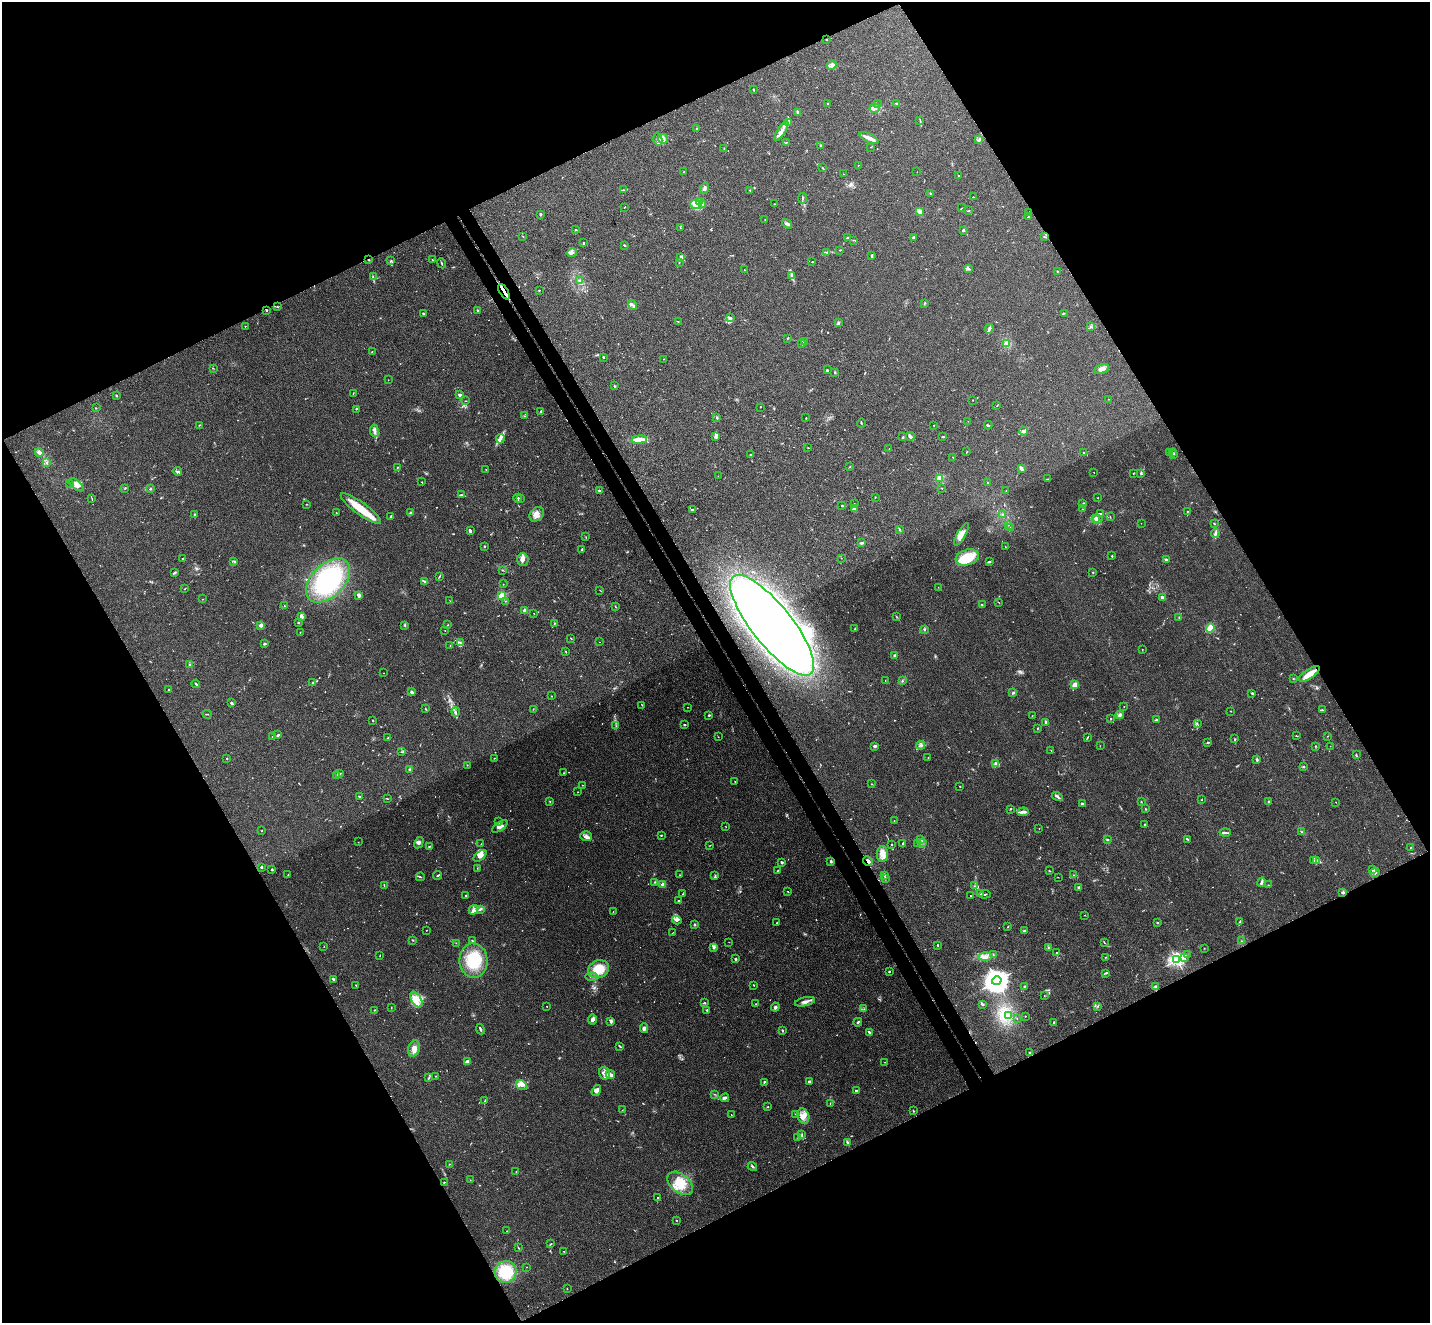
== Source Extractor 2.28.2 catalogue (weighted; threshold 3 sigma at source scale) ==
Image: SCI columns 54-5762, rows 184-5465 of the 5813 x 5784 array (HDU 1 of 3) = the unmasked area's bounding box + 8 px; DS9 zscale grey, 4 x 4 block average (1 PNG px = mean of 4 x 4 image px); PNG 1432 x 1325 px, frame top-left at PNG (2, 2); each listed source drawn as its Kron ellipse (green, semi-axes under 4 px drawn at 4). Shown black and unused: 47% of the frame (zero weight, under 3 of 4 exposures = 5% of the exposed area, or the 3 px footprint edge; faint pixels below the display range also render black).
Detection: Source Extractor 2.28.2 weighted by HDU 2 'WHT'. Background 0.0385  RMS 0.0041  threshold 0.0186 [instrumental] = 3 sigma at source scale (4.5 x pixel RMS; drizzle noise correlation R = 1.50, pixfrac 1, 0.05/0.05 arcsec/px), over >= 5 px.
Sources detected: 782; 12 too faint to see at this stretch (4 x 4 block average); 5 inside a brighter object's white glare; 5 cosmic-ray / hot-pixel residue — neither listed nor drawn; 24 coinciding with a brighter row at this scale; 53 inside a brighter listed object's ellipse — not listed separately; of the other 683, all 500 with FLUX_AUTO >= 0.705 (the completeness limit of this list) listed and drawn (183 fainter detections not listed), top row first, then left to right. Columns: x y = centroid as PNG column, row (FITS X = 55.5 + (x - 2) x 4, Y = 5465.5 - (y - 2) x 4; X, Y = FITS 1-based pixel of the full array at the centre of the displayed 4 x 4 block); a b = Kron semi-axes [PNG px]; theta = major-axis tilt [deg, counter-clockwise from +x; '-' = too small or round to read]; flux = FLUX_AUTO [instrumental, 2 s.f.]
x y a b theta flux
826 40 2 2 - 1.4
832 65 5 4 - 7.4
753 90 2 2 - 1.9
827 104 2 2 - 1.1
878 104 3 2 - 1
897 104 3 2 - 2.5
875 108 5 3 - 14
798 112 2 2 - 7.7
920 120 2 2 - 0.96
788 122 4 3 - 4.1
697 129 2 2 - 18
781 131 11 3 59 13
869 138 10 2 -24 20
658 139 7 3 -76 7.8
663 139 5 4 - 10
979 140 4 2 - 2.8
786 142 3 2 - 1.4
820 146 3 2 - 2.2
871 147 2 2 - 1
724 148 2 2 - 0.71
859 165 2 2 - 0.92
823 168 2 2 - 1.6
684 172 2 2 - 1.1
917 172 2 2 - 0.91
843 174 2 2 - 1.5
958 176 2 2 - 0.76
705 188 6 3 72 5.9
623 190 3 2 - 2.2
750 190 2 2 - 1.9
930 193 2 2 - 1.2
973 197 2 2 - 0.88
802 198 5 2 - 2.7
700 202 3 2 - 3.4
696 204 6 3 -20 9.8
702 204 2 2 - 1.5
775 204 2 2 - 0.92
624 207 2 2 - 0.74
962 208 2 2 - 0.77
969 210 2 2 - 0.95
919 211 4 2 - 21
1028 212 2 2 - 1.8
540 214 3 2 - 4
1028 217 2 2 - 1.7
765 220 2 2 - 0.91
787 224 5 3 - 5.4
680 228 2 2 - 1.1
575 230 3 2 - 1.6
963 230 2 2 - 14
523 236 3 2 - 1.3
914 237 4 2 - 2.3
1044 237 2 2 - 1.7
848 238 2 2 - 1.5
853 240 2 2 - 0.99
583 243 2 2 - 2.6
624 245 3 2 - 1.9
840 250 3 2 - 1.5
827 252 3 2 - 1.8
572 253 5 3 - 5.7
872 256 3 3 - 2.6
681 258 3 3 - 7.9
369 260 2 2 - 1.6
432 260 3 2 - 1.6
390 261 3 2 - 2.1
679 262 2 2 - 0.85
812 262 3 2 - 1.2
442 263 5 2 - 2.6
968 269 3 2 - 1.9
744 270 2 2 - 0.93
1057 271 2 2 - 1.1
792 275 2 2 - 1.8
373 277 2 2 - 1.4
579 281 3 2 - 3
539 290 2 2 - 1.6
504 292 8 2 -59 62
924 304 2 2 - 1.4
632 305 5 2 - 4.5
277 307 2 2 - 1.1
266 310 2 2 - 1.9
478 311 2 2 - 4
423 313 3 2 - 3
1064 313 3 2 - 1.1
730 318 4 3 - 3.7
678 321 2 2 - 1.9
839 323 3 2 - 2.7
245 326 2 2 - 0.97
1091 327 2 2 - 1.7
989 329 5 2 - 6.3
787 339 3 2 - 1.3
804 341 2 2 - 0.8
1006 343 2 2 - 2
802 344 2 2 - 1.3
372 351 3 2 - 0.94
603 357 2 2 - 7.1
663 359 2 2 - 0.81
213 368 2 2 - 0.83
1102 369 7 4 16 13
827 370 3 2 - 2.1
835 373 3 2 - 1.5
388 380 2 2 - 0.73
614 386 3 2 - 2.4
353 393 2 2 - 0.95
116 395 2 2 - 1.5
460 395 2 2 - 8.9
1108 399 2 2 - 0.84
973 400 2 2 - 0.96
466 401 3 2 - 0.91
996 406 2 2 - 0.8
760 407 2 2 - 1.1
96 408 2 2 - 0.95
356 409 2 2 - 1.1
541 411 2 2 - 2.3
525 416 2 2 - 1.1
717 418 4 2 - 2.7
806 418 2 2 - 1.1
968 421 2 2 - 0.75
861 423 4 2 - 1.5
199 425 3 2 - 1.2
933 425 2 2 - 0.78
988 425 4 2 - 2.7
374 431 6 3 -82 6.9
1024 431 4 3 - 5.1
910 436 4 2 - 13
715 437 3 2 - 3.9
903 437 3 2 - 2
943 437 2 2 - 2
500 439 5 3 - 8.1
639 439 7 3 8 23
808 448 3 2 - 0.84
889 449 3 2 - 0.93
39 452 4 3 - 7.7
967 452 3 2 - 1
1172 452 2 2 - 1.1
1083 453 2 2 - 1.5
1170 453 3 2 - 1.4
1174 454 4 2 - 3.1
750 455 2 2 - 3.7
953 457 2 2 - 0.85
46 463 3 2 - 2.4
850 466 2 2 - 0.74
397 468 2 2 - 1
1021 468 3 2 - 6.3
486 470 2 2 - 0.93
177 471 5 2 - 3.1
1094 472 2 2 - 1.1
1141 473 4 2 - 2.7
1133 474 2 2 - 1.3
718 476 2 2 - 1.6
939 478 2 2 - 140
1047 479 2 2 - 1.5
422 482 2 2 - 1.4
988 483 2 2 - 3
70 484 2 2 - 1
76 485 9 4 -40 14
125 488 2 2 - 0.92
942 488 2 2 - 1.5
150 489 3 2 - 3.3
600 491 2 2 - 1.8
1006 491 2 2 - 0.96
462 495 4 2 - 3.1
875 497 2 2 - 1.2
518 498 4 2 - 4
520 498 3 2 - 1.7
1098 498 2 2 - 0.91
92 499 2 2 - 1.1
307 504 2 2 - 1.2
854 504 2 2 - 0.83
1083 504 3 2 - 3.3
842 505 2 2 - 1.8
361 509 24 6 -36 63
854 509 3 2 - 3
1083 509 2 2 - 0.78
692 510 3 2 - 4.1
1188 511 2 2 - 1.2
336 513 2 2 - 0.97
410 513 3 2 - 2.5
195 514 2 2 - 2.4
537 514 8 6 47 16
1003 514 2 2 - 2.9
1101 514 3 2 - 2.3
391 517 3 2 - 2.8
1110 517 3 2 - 1.6
1095 518 4 3 - 5.5
1098 519 4 2 - 4.5
1141 523 2 2 - 0.79
1215 524 2 2 - 1.5
1009 525 2 2 - 0.73
1010 528 2 2 - 1.1
470 530 4 2 - 4.5
900 530 3 2 - 1.6
1215 533 4 3 - 4.9
961 534 12 3 60 19
586 537 2 2 - 0.81
862 543 2 2 - 4.1
484 546 2 2 - 2.5
1005 547 2 2 - 0.82
582 550 2 2 - 2.9
1112 556 2 2 - 2.6
967 557 12 7 18 69
182 558 2 2 - 1.5
841 558 2 2 - 0.72
523 559 6 5 - 9.9
1166 560 3 2 - 8.2
234 561 2 2 - 1.8
990 562 3 2 - 3
502 570 2 2 - 1.2
1092 572 2 2 - 1.1
175 573 3 2 - 4.1
439 576 4 2 - 2.2
328 580 27 16 45 240
425 581 4 2 - 2.9
503 584 2 2 - 0.92
938 587 2 2 - 0.78
185 588 2 2 - 1
600 590 2 2 - 0.76
359 595 3 3 - 6.5
502 596 2 2 - 160
1162 597 4 3 - 4.9
203 599 2 2 - 0.85
450 601 2 2 - 0.75
506 601 2 2 - 0.71
999 602 3 2 - 1.1
982 604 2 2 - 0.81
284 606 2 2 - 0.94
615 606 2 2 - 0.87
525 610 2 2 - 49
534 613 2 2 - 0.87
301 616 4 3 - 5
897 617 2 2 - 0.8
1179 617 2 2 - 0.97
298 623 3 2 - 1.9
554 623 2 2 - 1.7
261 625 2 2 - 39
405 625 3 2 - 1.6
448 625 2 2 - 1.6
772 625 62 20 -51 2600
1210 628 5 3 - 37
855 629 2 2 - 0.95
924 629 2 2 - 5.2
445 630 2 2 - 1.3
300 632 2 2 - 1.3
571 638 2 2 - 2
599 642 2 2 - 0.92
460 643 3 2 - 3.1
264 644 3 2 - 2.9
450 645 2 2 - 1.3
1142 649 2 2 - 0.86
566 652 2 2 - 1.3
894 656 4 2 - 3.4
189 665 2 2 - 1.4
384 673 2 2 - 0.75
1309 674 12 4 33 27
1293 678 2 2 - 1.1
885 681 2 2 - 1.1
902 681 3 2 - 1.9
313 683 2 2 - 2.3
196 684 4 2 - 3.7
1075 685 4 3 - 27
169 689 2 2 - 1.3
411 692 4 3 - 5.5
1013 693 2 2 - 2.8
1252 693 2 2 - 3.8
552 696 3 2 - 0.72
232 703 3 3 - 3.7
642 705 3 2 - 1.4
687 707 2 2 - 0.8
1124 707 2 2 - 0.77
425 708 4 2 - 1.3
533 709 2 2 - 1.2
1322 710 3 2 - 1.4
1231 711 2 2 - 1.1
456 712 4 2 - 2.5
207 714 4 2 - 2
709 715 2 2 - 4.4
1120 715 4 3 - 7.1
1032 716 2 2 - 0.9
1111 719 2 2 - 1.7
373 720 2 2 - 2
1157 720 3 2 - 4.1
1046 722 3 2 - 5.2
1197 724 2 2 - 0.7
685 725 2 2 - 1.8
616 726 2 2 - 0.83
1037 728 2 2 - 2.1
278 735 3 2 - 3.2
1296 736 2 2 - 1.1
1328 736 2 2 - 0.92
272 737 2 2 - 2.9
718 737 2 2 - 0.93
1087 737 4 2 - 1.2
388 738 2 2 - 1.5
1234 739 2 2 - 0.89
1208 742 2 2 - 2.6
921 745 4 2 - 3.4
875 746 4 2 - 5.5
1100 746 2 2 - 0.96
1315 746 2 2 - 1.2
1330 746 2 2 - 0.88
1051 751 2 2 - 0.93
402 752 2 2 - 1.8
1356 755 3 2 - 1.7
928 757 2 2 - 0.78
494 758 2 2 - 1.3
227 759 2 2 - 1.5
1257 760 3 2 - 5.2
995 763 2 2 - 2
467 765 2 2 - 0.98
1303 767 2 2 - 2.7
410 769 2 2 - 2
340 773 3 2 - 2.9
564 773 2 2 - 1.2
336 775 4 3 - 3.5
735 781 2 2 - 0.85
872 784 2 2 - 1
583 785 2 2 - 0.95
960 786 2 2 - 1.4
578 792 2 2 - 0.94
359 796 2 2 - 2.1
1057 796 5 2 - 4.8
388 799 2 2 - 0.84
1201 800 2 2 - 0.89
550 801 2 2 - 0.9
1141 802 3 2 - 1.1
1268 802 3 2 - 1.9
1336 802 2 2 - 0.76
1082 804 2 2 - 6.7
1011 809 3 2 - 1.2
1146 809 2 2 - 1.5
1023 812 5 2 - 12
894 821 2 2 - 0.74
499 822 2 2 - 1.2
1145 824 3 2 - 1.8
500 826 9 4 33 10
726 827 2 2 - 0.81
1039 828 2 2 - 0.87
262 831 2 2 - 0.89
1302 832 2 2 - 1.4
1225 833 6 2 3 3.7
661 835 2 2 - 1.6
586 836 6 5 - 8
921 840 4 2 - 1.7
1107 840 3 2 - 2.2
1188 840 3 2 - 2.1
358 842 2 2 - 0.83
923 842 2 2 - 1.4
419 843 6 4 60 6.7
903 843 3 2 - 2.7
918 843 2 2 - 1.9
481 844 2 2 - 0.89
892 844 2 2 - 1.1
710 845 2 2 - 0.81
429 846 4 2 - 2.3
1411 847 2 2 - 1.1
882 854 8 6 89 18
480 856 7 4 37 13
1314 860 2 2 - 1.3
1316 860 2 2 - 2.9
831 861 2 2 - 6.5
868 861 5 3 - 9.5
782 862 3 2 - 2.9
261 867 2 2 - 15
477 868 2 2 - 1.2
272 870 2 2 - 3.1
778 870 2 2 - 1.4
1373 870 2 2 - 1.6
1049 871 2 2 - 1.5
1375 872 5 3 - 5.7
288 875 2 2 - 1.2
438 875 4 2 - 3.6
680 875 2 2 - 0.78
715 875 2 2 - 1.4
885 875 3 2 - 1.4
1074 875 2 2 - 0.78
420 877 4 2 - 2.3
1058 877 2 2 - 0.79
885 878 3 2 - 1.3
655 882 2 2 - 2
1261 882 5 3 - 6.5
663 885 3 3 - 13
1268 885 2 2 - 0.76
384 886 3 2 - 1.6
974 886 2 2 - 2.1
1079 888 2 2 - 9
788 892 2 2 - 1.4
1342 893 4 2 - 3
682 894 2 2 - 1.2
981 894 2 2 - 3.4
985 894 6 2 7 2.9
466 895 2 2 - 2.2
971 896 2 2 - 0.94
678 901 3 2 - 2.1
480 909 4 2 - 3.9
474 910 5 2 - 6
613 912 2 2 - 0.89
1085 915 2 2 - 1.1
677 920 4 3 - 6
1240 922 3 2 - 4.4
777 923 2 2 - 1.4
1157 923 2 2 - 2.4
694 924 2 2 - 4.9
1008 926 2 2 - 1.4
426 930 2 2 - 1
1024 931 2 2 - 12
672 933 2 2 - 0.93
413 940 2 2 - 1.7
472 940 2 2 - 1.5
1241 941 2 2 - 1.2
729 942 2 2 - 0.78
456 943 2 2 - 0.83
1104 943 2 2 - 0.78
938 945 2 2 - 2.3
324 947 2 2 - 1.2
714 947 2 2 - 2
1048 947 3 2 - 1.6
1204 948 2 2 - 0.99
1057 952 2 2 - 1.6
993 955 2 2 - 0.87
1187 955 2 2 - 1.6
380 956 2 2 - 1.2
985 957 7 4 2 11
1106 957 2 2 - 1.3
1185 958 2 2 - 2.2
735 959 2 2 - 6.3
473 960 17 14 -87 80
1177 960 2 2 - 750
599 969 11 8 25 51
889 972 2 2 - 2.8
1105 973 3 2 - 2.3
592 977 6 2 -7 4.1
333 979 3 2 - 4.2
997 981 5 4 - 3400
356 985 2 2 - 1.2
754 985 3 2 - 0.93
1024 987 3 2 - 1.9
1156 987 3 2 - 2.3
1044 995 2 2 - 0.92
416 1000 9 5 -57 23
805 1002 10 4 13 12
704 1003 4 2 - 2.6
755 1004 2 2 - 0.72
983 1004 3 2 - 2.2
547 1006 2 2 - 1.5
1098 1006 2 2 - 0.86
775 1007 4 2 - 5.1
391 1008 2 2 - 1.1
864 1009 2 2 - 0.8
374 1010 2 2 - 1.2
707 1010 2 2 - 2.7
1008 1015 2 2 - 1.8
1025 1016 2 2 - 0.9
1017 1018 2 2 - 0.89
592 1020 5 4 - 7.9
611 1021 4 3 - 3.5
858 1022 4 2 - 3.3
1054 1022 3 2 - 2.2
644 1028 5 4 - 7.6
480 1029 5 2 - 4.1
782 1031 2 2 - 1.5
869 1032 4 2 - 5.1
620 1046 3 2 - 2.2
414 1049 8 5 71 15
1030 1052 3 2 - 1.4
467 1062 4 3 - 11
885 1062 2 2 - 0.86
604 1073 6 5 - 13
610 1074 5 3 - 5.5
436 1076 2 2 - 0.93
429 1078 2 2 - 1.6
809 1081 3 2 - 3.9
764 1082 3 2 - 3
522 1085 6 2 -36 9
596 1090 6 4 55 7.6
856 1091 3 2 - 5
714 1094 2 2 - 0.71
725 1098 4 3 - 4.6
485 1100 3 2 - 1.7
830 1103 4 2 - 1.3
768 1107 2 2 - 1.4
622 1110 2 2 - 0.79
913 1111 3 2 - 1.7
795 1114 2 2 - 0.85
731 1115 2 2 - 1.1
803 1116 8 6 -72 17
801 1135 2 2 - 1.3
797 1137 2 2 - 0.73
847 1142 3 2 - 3
449 1164 2 2 - 0.83
752 1166 5 2 - 3.2
516 1171 2 2 - 1.2
470 1180 2 2 - 0.76
444 1182 3 2 - 1.2
680 1183 14 9 -39 47
657 1198 2 2 - 1.9
676 1220 2 2 - 1.2
507 1231 2 2 - 0.89
551 1244 2 2 - 1.3
518 1248 2 2 - 1.1
564 1251 3 2 - 1.2
526 1267 2 2 - 0.99
506 1272 11 10 - 62
567 1289 2 2 - 0.76
Overlapping masked pixels (flux is a lower limit): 6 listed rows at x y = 369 260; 504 292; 266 310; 772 625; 868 861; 1342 893
Diffuse or blended objects may show on this block-average render without a row.